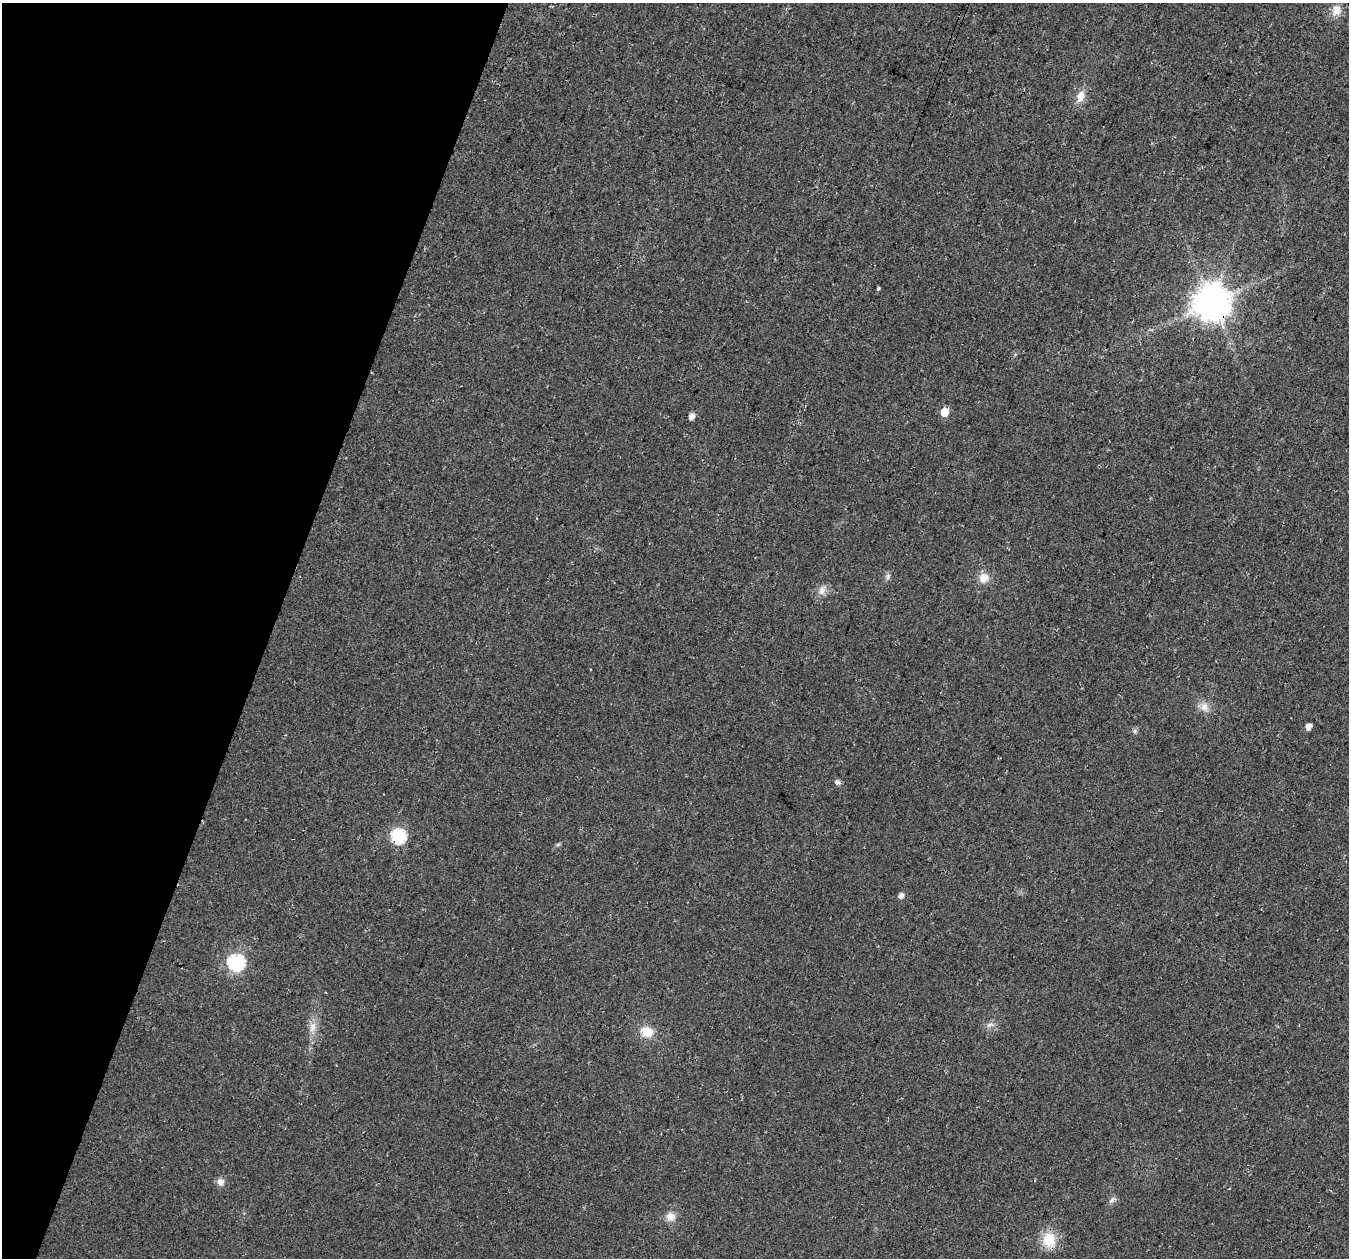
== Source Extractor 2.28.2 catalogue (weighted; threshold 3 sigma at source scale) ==
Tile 9 of 4 x 4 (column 1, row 3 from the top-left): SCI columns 32-1378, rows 1589-2844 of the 5441 x 5625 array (HDU 1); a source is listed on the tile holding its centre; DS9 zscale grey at full resolution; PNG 1351 x 1260 px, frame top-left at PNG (2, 3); no overlay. Shown black and unused: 20% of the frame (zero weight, under 3 of 4 exposures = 5% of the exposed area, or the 3 px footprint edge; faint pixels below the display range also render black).
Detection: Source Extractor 2.28.2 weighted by HDU 2 'WHT'; one run over the whole footprint, this tile lists its part. Background 0.0374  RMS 0.0076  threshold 0.0344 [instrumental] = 3 sigma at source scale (4.5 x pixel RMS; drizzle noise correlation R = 1.50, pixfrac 1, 0.0396/0.0396 arcsec/px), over >= 5 px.
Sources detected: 24; all 24 listed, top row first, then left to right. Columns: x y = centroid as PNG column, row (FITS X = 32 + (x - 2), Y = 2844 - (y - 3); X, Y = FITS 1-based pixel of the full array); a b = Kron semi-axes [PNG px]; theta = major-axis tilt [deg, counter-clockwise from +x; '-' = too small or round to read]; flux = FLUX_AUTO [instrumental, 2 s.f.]
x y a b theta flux
1336 10 13 11 78 7.7
1080 96 16 10 69 8.1
878 288 3 3 - 3.1
1212 303 11 10 - 1800
944 412 6 5 - 15
691 416 5 5 - 5.8
888 576 9 6 73 2.2
984 578 13 12 - 8.2
822 590 15 9 65 5.7
1204 707 13 10 -72 6.3
1308 726 5 5 - 5.9
1135 731 7 4 90 1.5
837 782 6 6 - 2.9
398 836 7 7 - 110
558 845 6 4 29 1.2
901 896 5 5 - 3.7
236 962 7 7 - 180
990 1025 11 6 21 3.3
312 1027 15 9 77 6.8
647 1032 15 11 -21 13
220 1182 9 9 - 4.4
1112 1200 10 6 53 2.5
671 1216 12 10 -21 6.7
1049 1240 16 14 90 20
Overlapping masked pixels (flux is a lower limit): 2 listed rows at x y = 1212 303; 398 836